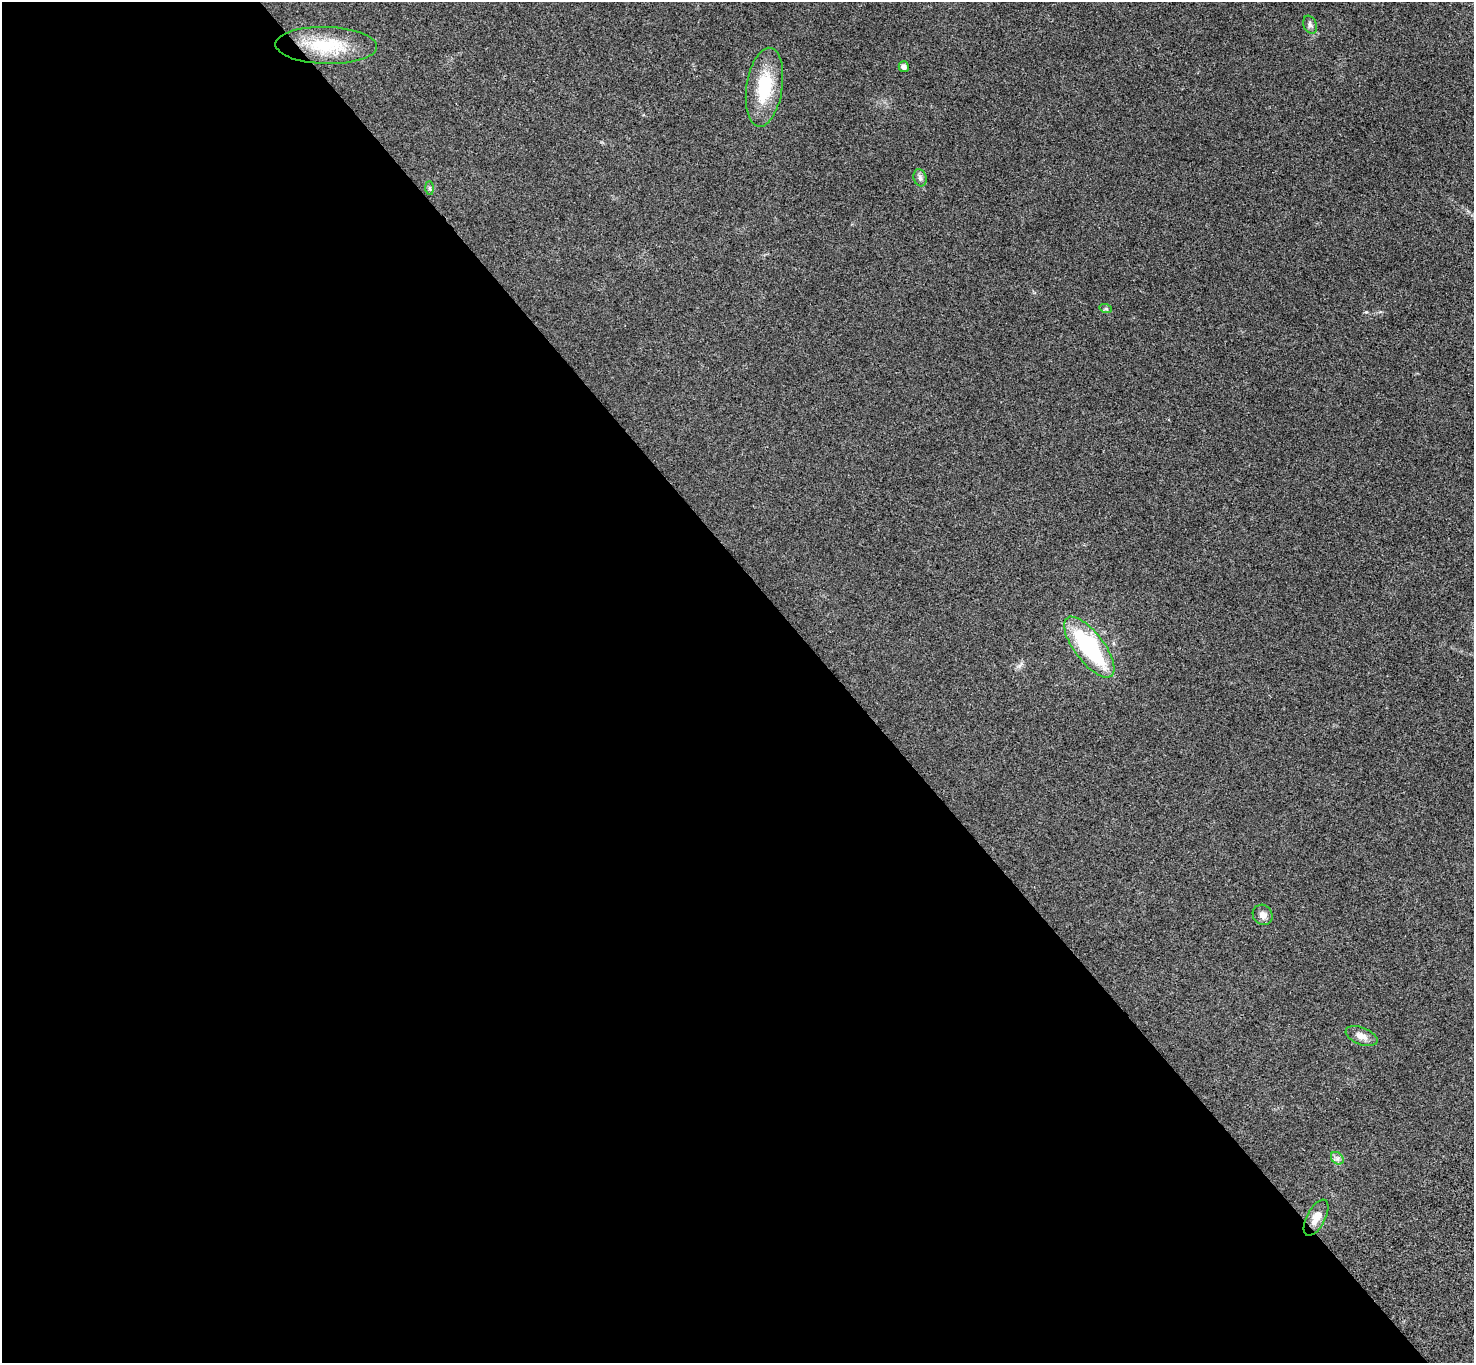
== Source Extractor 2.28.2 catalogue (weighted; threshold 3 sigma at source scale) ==
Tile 9 of 4 x 4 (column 1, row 3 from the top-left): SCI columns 52-1523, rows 1695-3055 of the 5987 x 5973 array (HDU 1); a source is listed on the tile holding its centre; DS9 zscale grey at full resolution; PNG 1476 x 1365 px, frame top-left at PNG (2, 2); each listed source drawn as its Kron ellipse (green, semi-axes under 4 px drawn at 4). Shown black and unused: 57% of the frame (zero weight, under 3 of 4 exposures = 6% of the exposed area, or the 3 px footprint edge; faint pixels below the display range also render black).
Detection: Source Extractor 2.28.2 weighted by HDU 2 'WHT'; one run over the whole footprint, this tile lists its part. Background 0.0245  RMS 0.0061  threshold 0.0275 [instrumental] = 3 sigma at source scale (4.5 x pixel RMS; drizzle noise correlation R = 1.50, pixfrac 1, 0.05/0.05 arcsec/px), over >= 5 px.
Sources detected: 12; all 12 listed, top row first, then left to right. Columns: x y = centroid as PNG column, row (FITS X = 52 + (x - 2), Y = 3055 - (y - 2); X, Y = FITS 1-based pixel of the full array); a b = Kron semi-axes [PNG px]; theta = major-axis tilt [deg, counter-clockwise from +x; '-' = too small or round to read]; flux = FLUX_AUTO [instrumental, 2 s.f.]
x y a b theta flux
1310 25 9 6 -69 1.9
326 45 51 18 -2 31
904 67 5 5 - 2.5
764 87 40 18 81 30
920 178 9 6 -74 1.7
429 188 7 4 -89 0.98
1106 309 6 4 -18 0.83
1089 647 36 14 -53 67
1263 915 11 9 -49 3.2
1361 1036 17 8 -22 4.7
1337 1158 7 5 -45 1.8
1316 1218 20 9 62 6.4
Unlisted compact peaks at least as high as the median listed source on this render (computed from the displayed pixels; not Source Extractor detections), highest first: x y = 1366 312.